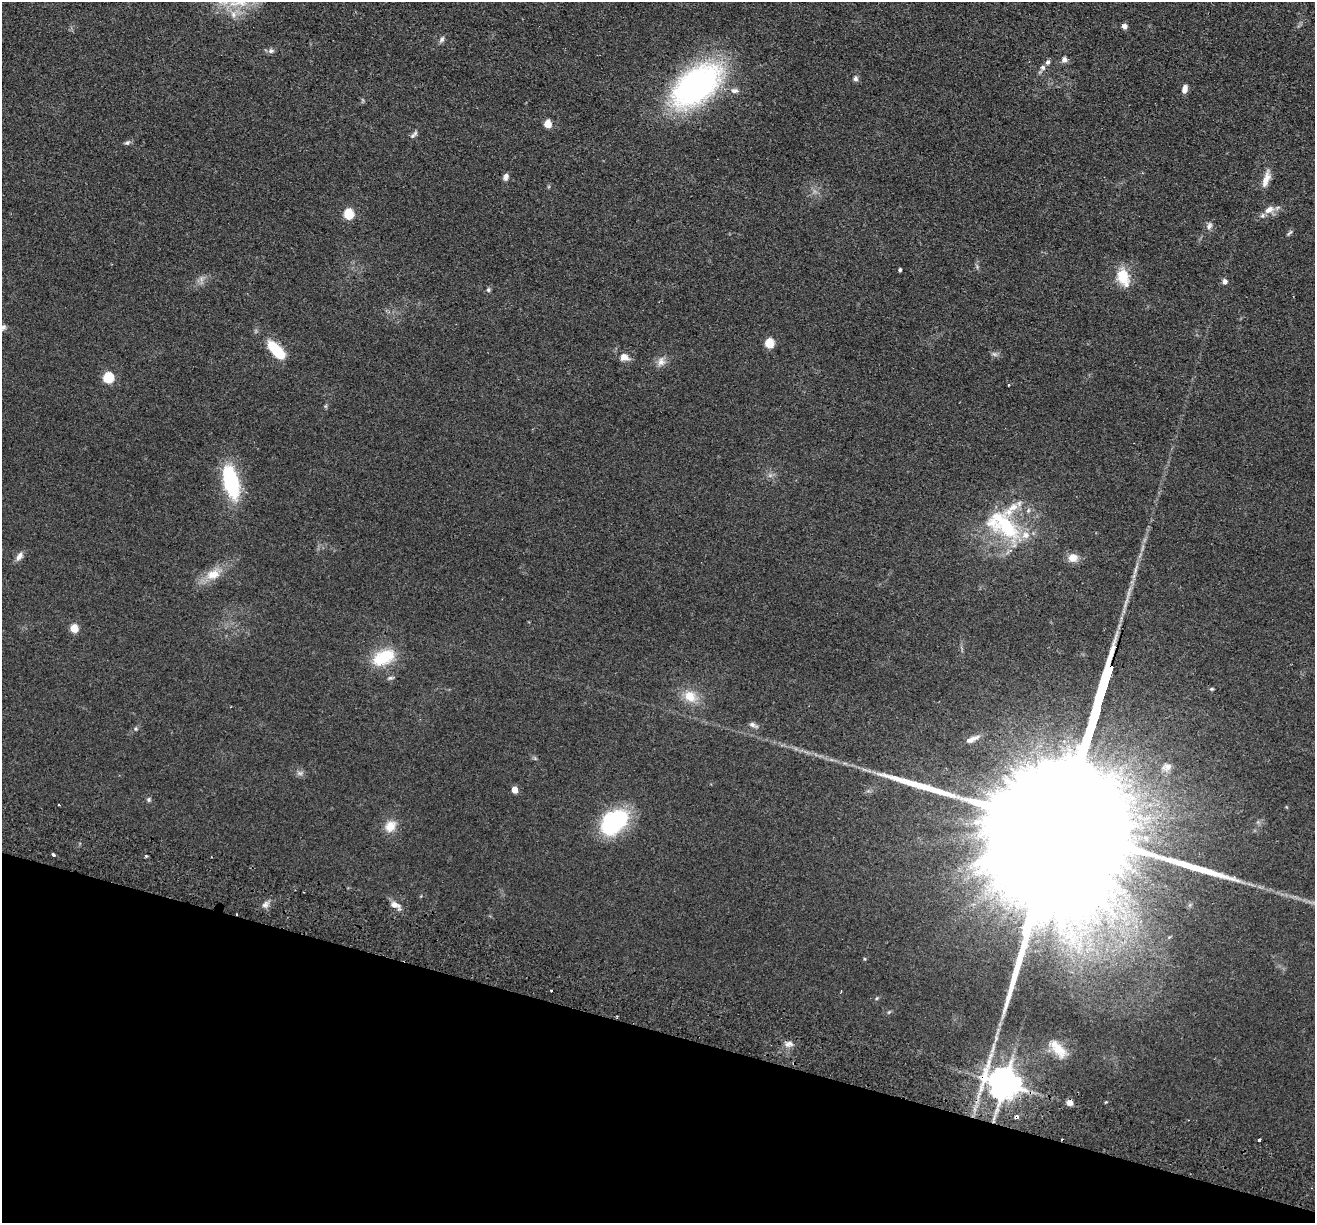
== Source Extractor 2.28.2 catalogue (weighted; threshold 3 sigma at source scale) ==
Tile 15 of 4 x 4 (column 3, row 4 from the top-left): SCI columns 2647-3959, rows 188-1408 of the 5292 x 5384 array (HDU 1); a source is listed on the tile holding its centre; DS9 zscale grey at full resolution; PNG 1317 x 1225 px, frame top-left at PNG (2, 2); no overlay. Shown black and unused: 16% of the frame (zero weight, under 2 of 3 exposures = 3% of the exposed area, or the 3 px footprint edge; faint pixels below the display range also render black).
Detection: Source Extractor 2.28.2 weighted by HDU 2 'WHT'; one run over the whole footprint, this tile lists its part. Background 0.0571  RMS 0.009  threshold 0.0403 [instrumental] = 3 sigma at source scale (4.5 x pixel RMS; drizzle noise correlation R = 1.50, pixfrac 1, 0.05/0.05 arcsec/px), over >= 5 px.
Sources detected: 72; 1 too faint to see at this stretch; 2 cosmic-ray / hot-pixel residue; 3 long thin detections or spike segments (spike, bleed or trail) — not listed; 3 inside a brighter listed object's ellipse — not listed separately; the other 63 listed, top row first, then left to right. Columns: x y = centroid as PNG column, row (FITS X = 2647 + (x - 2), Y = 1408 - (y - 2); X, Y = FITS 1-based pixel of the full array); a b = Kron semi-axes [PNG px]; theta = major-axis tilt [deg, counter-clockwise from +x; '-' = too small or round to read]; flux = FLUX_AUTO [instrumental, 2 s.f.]
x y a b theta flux
1124 26 6 6 - 3
442 39 10 6 61 2.5
271 51 8 7 - 2.7
1064 59 8 7 - 3.2
1048 62 6 6 - 2.3
1043 68 7 6 - 3.1
855 79 7 7 - 2.3
696 86 42 24 38 300
1185 89 8 5 78 6.1
735 91 10 7 0 3.7
548 124 5 5 - 19
414 134 13 5 43 2.5
127 143 8 6 27 2
506 177 8 6 70 3.5
1266 179 23 8 73 9.1
1269 209 15 9 28 7.9
348 214 6 5 - 53
1209 226 11 6 63 3.3
1289 233 11 4 48 1.6
900 270 3 3 - 1.5
1123 277 23 13 -71 21
1224 282 5 5 - 4
488 290 6 5 - 1.5
3 327 8 6 51 2.2
769 343 6 5 - 41
276 350 22 9 -48 35
624 357 12 10 -9 6.8
661 362 13 10 70 6.2
108 378 6 5 - 61
1009 385 3 2 - 1.2
325 406 6 4 89 1.2
231 482 26 11 -76 93
1003 525 52 25 -36 73
19 556 12 6 54 4.4
1073 558 13 11 -7 7.8
213 574 21 12 13 15
74 628 5 5 - 24
384 657 30 17 26 33
1211 689 5 4 - 1.2
690 696 17 15 -36 15
753 725 11 6 -23 3.1
136 729 5 5 - 1.2
1167 767 14 9 8 5.3
300 773 7 6 - 2.7
514 790 5 5 - 9.1
149 800 6 6 - 1.6
58 805 3 2 - 1.5
1062 817 183 23 72 200000
614 822 33 21 40 84
390 826 16 12 53 11
53 855 3 3 - 3.9
146 856 3 3 - 1.2
265 905 8 7 - 3.7
394 905 11 7 -15 6.3
237 914 3 2 - 0.78
551 990 3 2 - 1.8
877 998 5 3 - 0.98
789 1044 11 7 12 4.5
1059 1049 24 13 -50 16
1004 1084 9 9 - 1900
1106 1102 3 3 - 1.6
1070 1103 6 6 - 4.6
1259 1140 3 3 - 3.4
Overlapping masked pixels (flux is a lower limit): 3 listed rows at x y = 1062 817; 237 914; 1004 1084